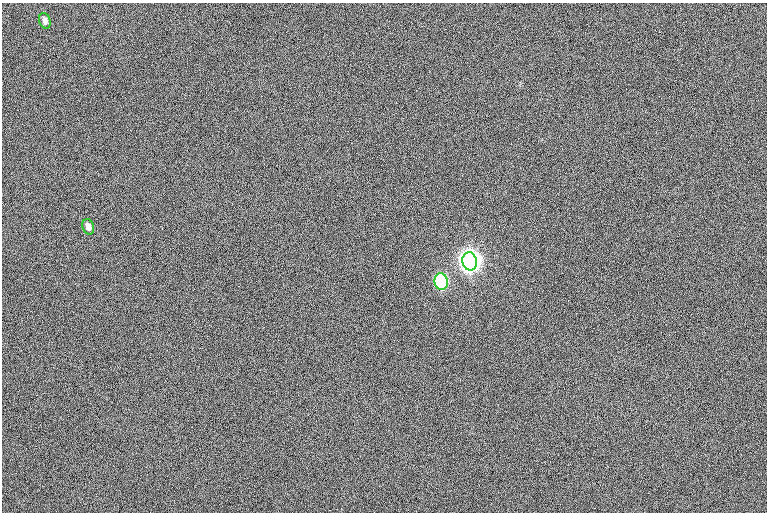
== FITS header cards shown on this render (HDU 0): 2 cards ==
NAXIS1  =                  765
NAXIS2  =                  510

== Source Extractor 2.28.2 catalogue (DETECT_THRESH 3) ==
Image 765 x 510 px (HDU 0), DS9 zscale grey, 1 PNG px = 1 image px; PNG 769 x 514 px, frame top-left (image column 1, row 510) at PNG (2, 3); each listed source drawn as its Kron ellipse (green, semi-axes under 4 px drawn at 4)
Background 1.22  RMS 12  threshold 35.4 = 3 sigma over >= 5 px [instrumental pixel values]
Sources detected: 4; all 4 listed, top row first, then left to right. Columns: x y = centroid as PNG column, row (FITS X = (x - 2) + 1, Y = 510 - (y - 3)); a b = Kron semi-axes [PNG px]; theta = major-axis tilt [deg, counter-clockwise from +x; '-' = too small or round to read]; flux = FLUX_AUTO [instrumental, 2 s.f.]
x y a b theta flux
45 21 8 5 -71 2800
88 227 8 5 -72 4300
470 261 9 7 -78 990000
441 282 8 6 -78 160000